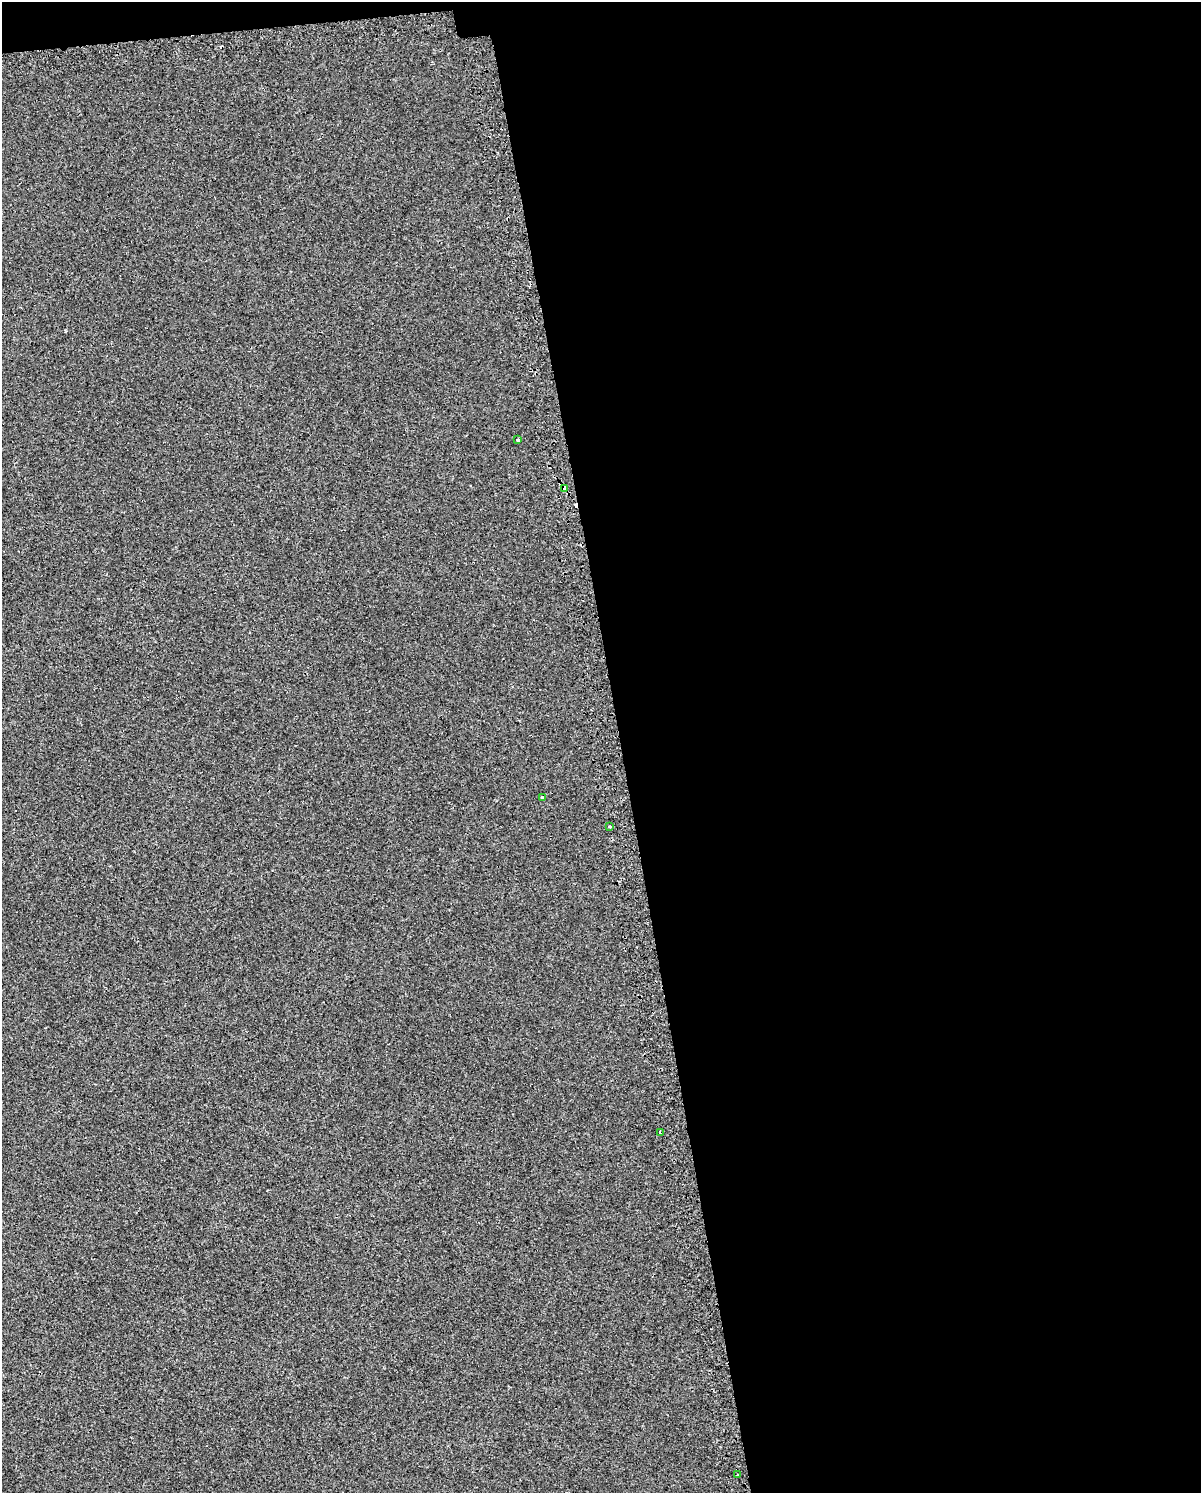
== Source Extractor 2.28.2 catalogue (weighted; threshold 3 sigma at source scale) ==
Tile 4 of 4 x 3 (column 4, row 1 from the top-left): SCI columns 3638-4836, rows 3037-4527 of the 4875 x 4627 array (HDU 1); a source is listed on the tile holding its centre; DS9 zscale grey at full resolution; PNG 1203 x 1495 px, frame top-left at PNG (2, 2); each listed source drawn as its Kron ellipse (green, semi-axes under 4 px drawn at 4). Shown black and unused: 49% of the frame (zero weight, under 2 of 3 exposures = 3% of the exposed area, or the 3 px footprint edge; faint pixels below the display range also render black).
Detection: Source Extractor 2.28.2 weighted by HDU 2 'WHT'; one run over the whole footprint, this tile lists its part. Background 0.00321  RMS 0.0041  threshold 0.0183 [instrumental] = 3 sigma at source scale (4.5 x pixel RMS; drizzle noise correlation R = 1.50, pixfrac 1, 0.0396/0.0396 arcsec/px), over >= 5 px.
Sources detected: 8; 2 cosmic-ray / hot-pixel residue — neither listed nor drawn; the other 6 listed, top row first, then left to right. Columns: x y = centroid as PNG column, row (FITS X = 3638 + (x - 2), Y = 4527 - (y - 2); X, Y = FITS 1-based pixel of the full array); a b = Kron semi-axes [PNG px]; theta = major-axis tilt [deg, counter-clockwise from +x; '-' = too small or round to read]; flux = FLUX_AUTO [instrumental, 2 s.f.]
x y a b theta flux
517 440 3 3 - 1.9
565 488 4 4 - 3.3
542 797 3 3 - 1.3
610 827 3 3 - 1.5
660 1133 3 2 - 0.55
738 1475 3 3 - 0.62
Overlapping masked pixels (flux is a lower limit): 1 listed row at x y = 565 488